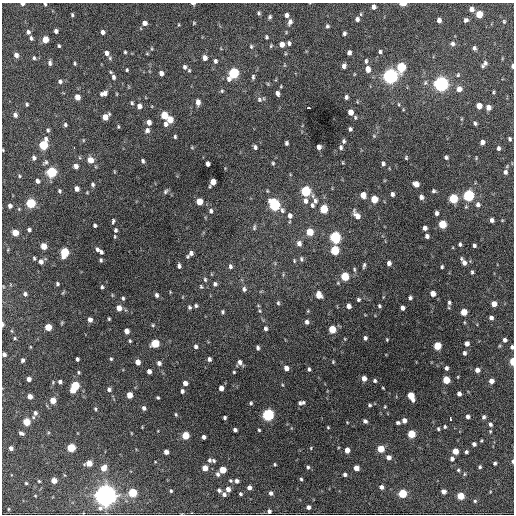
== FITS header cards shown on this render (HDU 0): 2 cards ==
NAXIS1  =                  512 / Axis length
NAXIS2  =                  512 / Axis length

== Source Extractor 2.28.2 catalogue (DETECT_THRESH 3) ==
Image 512 x 512 px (HDU 0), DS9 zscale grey, 1 PNG px = 1 image px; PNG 516 x 516 px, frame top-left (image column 1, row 512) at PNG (2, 3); no overlay
Background 1360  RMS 33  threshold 99.9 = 3 sigma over >= 5 px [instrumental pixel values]
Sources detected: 357; all 357 listed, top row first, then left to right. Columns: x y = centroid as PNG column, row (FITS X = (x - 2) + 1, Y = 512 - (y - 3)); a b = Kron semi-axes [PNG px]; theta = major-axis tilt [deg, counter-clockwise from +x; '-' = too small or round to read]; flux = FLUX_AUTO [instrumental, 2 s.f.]
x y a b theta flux
22 4 4 3 - 5.9e+03
45 4 3 3 - 2.5e+03
193 4 4 3 - 5.0e+03
403 4 5 3 - 3.2e+04
373 7 4 4 - 8.8e+03
471 9 5 5 - 1.3e+04
259 13 5 4 - 3.5e+03
479 14 5 5 - 4.6e+04
72 15 5 3 - 3.1e+03
287 15 5 4 - 7.2e+03
270 17 5 4 - 3.8e+03
357 19 6 5 - 6.7e+03
439 20 5 4 - 1.1e+04
466 20 6 5 - 5.8e+03
504 21 6 5 - 3.2e+03
290 22 7 5 73 8.4e+03
144 23 5 5 - 1.0e+04
194 23 4 4 - 2.2e+03
327 26 5 5 - 3.7e+03
56 31 4 4 - 6.5e+03
28 32 6 5 - 5.3e+03
103 32 4 4 - 7.5e+03
344 33 4 3 - 5.1e+03
266 37 5 4 - 3.0e+03
31 38 5 4 - 4.3e+03
45 39 5 4 - 3.2e+04
289 43 5 4 - 5.3e+03
282 44 5 5 - 1.4e+04
452 44 7 6 - 7.1e+03
59 46 4 3 - 2.8e+03
251 46 5 4 - 3.2e+03
271 46 5 4 - 2.6e+03
474 48 5 4 - 6.1e+03
125 52 3 3 - 2.7e+03
380 52 5 4 - 4.5e+03
107 53 6 6 - 1.1e+04
349 53 5 4 - 7.6e+03
147 54 5 3 - 2.0e+03
16 55 5 5 - 9.0e+03
34 58 4 3 - 3.4e+03
205 58 6 5 - 1.0e+04
215 61 6 4 -88 5.0e+03
366 61 6 4 89 4.0e+03
50 63 6 4 90 6.2e+03
75 63 4 3 - 2.6e+03
485 63 7 6 - 7.2e+03
344 66 6 5 - 7.2e+03
512 66 4 2 - 5.2e+03
185 67 6 5 - 5.8e+03
401 67 6 5 - 1.2e+05
368 69 7 5 -82 1.6e+04
127 70 3 3 - 2.5e+03
189 70 4 4 - 2.5e+03
161 73 5 4 - 8.9e+03
233 73 7 5 59 1.9e+05
458 75 5 5 - 3.3e+03
390 76 6 6 - 8.1e+05
113 77 7 5 -70 6.4e+03
253 77 6 4 90 4.2e+03
60 81 5 5 - 5.7e+03
425 83 8 5 74 5.1e+03
268 84 6 3 -71 2.1e+03
441 84 6 6 - 7.7e+05
281 86 4 3 - 1.8e+03
459 89 6 5 - 1.5e+04
222 91 5 4 - 3.0e+03
493 92 3 2 - 2.2e+03
104 93 8 5 18 1.1e+04
277 93 5 4 - 7.4e+03
77 97 5 5 - 1.7e+04
346 97 5 4 - 5.2e+03
259 99 7 6 - 5.1e+03
198 102 6 4 -81 1.2e+04
132 103 5 4 - 3.2e+03
27 104 4 4 - 3.4e+03
399 104 5 3 - 2.4e+03
139 106 5 5 - 1.0e+04
479 106 5 5 - 2.1e+04
488 107 5 4 - 1.2e+04
308 108 3 2 - 4.1e+03
350 112 5 4 - 1.7e+04
15 115 5 4 - 7.3e+03
164 115 5 5 - 5.2e+04
105 117 6 5 - 2.2e+04
355 117 5 4 - 2.8e+03
170 119 5 5 - 3.4e+04
149 122 5 4 - 1.1e+04
475 123 4 3 - 4.1e+03
165 124 6 5 - 6.8e+03
65 125 4 4 - 3.8e+03
118 127 4 3 - 2.3e+03
350 129 4 3 - 4.6e+03
48 130 5 4 - 3.5e+03
147 130 6 6 - 7.0e+03
374 136 5 4 - 2.5e+03
175 137 4 3 - 3.3e+03
510 139 4 3 - 3.7e+03
83 140 5 3 - 1.8e+03
344 141 5 4 - 4.3e+03
482 142 5 4 - 1.0e+04
286 143 4 3 - 4.5e+03
43 145 7 5 74 1.1e+05
74 147 3 2 - 6.7e+03
255 147 5 4 - 5.0e+03
319 147 5 4 - 9.7e+03
341 147 6 5 - 4.5e+03
192 148 5 3 - 2.0e+03
498 148 5 4 - 5.3e+03
3 150 4 3 - 1.8e+03
446 157 4 4 - 4.1e+03
34 158 5 5 - 6.0e+03
406 158 5 4 - 2.6e+03
90 160 6 6 - 1.9e+04
143 161 5 4 - 4.2e+03
45 162 7 4 28 4.2e+03
273 163 5 4 - 2.7e+03
343 163 4 3 - 2.1e+03
383 163 5 4 - 4.4e+03
208 164 4 4 - 8.9e+03
76 166 5 5 - 8.4e+03
51 172 6 5 - 1.7e+05
505 172 7 6 - 7.1e+03
20 176 4 4 - 2.3e+03
37 181 4 4 - 7.0e+03
213 182 6 5 - 2.7e+04
93 184 5 3 - 4.4e+03
416 184 5 5 - 1.9e+04
77 189 5 4 - 1.1e+04
60 191 5 4 - 3.5e+03
306 191 6 5 - 1.6e+05
434 191 4 4 - 3.7e+03
165 192 7 5 53 4.5e+03
392 194 4 3 - 6.1e+03
363 195 5 5 - 2.0e+04
468 195 6 5 - 2.4e+05
421 197 4 4 - 7.7e+03
374 199 5 5 - 3.9e+04
453 199 6 5 - 9.8e+04
199 201 5 5 - 3.2e+04
305 201 8 6 -88 9.3e+03
315 201 9 6 -78 8.5e+03
31 203 5 5 - 1.4e+05
274 205 8 6 -50 2.4e+05
312 205 7 5 89 5.3e+03
478 205 6 5 - 7.5e+03
10 206 4 4 - 6.7e+03
19 209 4 4 - 1.9e+03
324 209 6 5 - 6.5e+04
211 211 6 5 - 5.4e+03
437 213 4 3 - 5.6e+03
357 215 9 5 -55 1.6e+04
290 216 7 5 -84 8.9e+03
492 220 4 4 - 6.7e+03
113 221 7 4 82 3.9e+03
442 224 5 5 - 6.7e+04
95 225 4 3 - 4.4e+03
254 227 8 4 79 4.1e+03
425 228 5 4 - 8.3e+03
29 230 4 4 - 4.6e+03
115 230 5 4 - 4.7e+03
310 232 5 5 - 4.3e+04
15 233 5 4 - 3.1e+04
427 236 4 4 - 6.4e+03
115 237 5 3 - 2.5e+03
335 237 6 5 - 2.4e+05
299 243 6 5 - 1.0e+04
460 244 4 3 - 3.7e+03
474 245 4 4 - 4.9e+03
44 246 5 4 - 3.0e+04
97 250 6 4 -60 5.8e+03
335 250 6 5 - 1.0e+05
64 252 6 5 - 1.0e+05
101 252 5 4 - 5.1e+03
191 253 7 6 - 9.1e+03
34 258 4 3 - 2.9e+03
301 259 7 5 -80 4.4e+03
101 260 5 3 - 3.4e+03
294 261 5 4 - 2.4e+03
41 262 6 5 - 9.0e+03
464 262 8 4 -60 1.2e+04
389 263 4 4 - 7.9e+03
364 265 7 3 77 4.0e+03
179 266 5 4 - 5.2e+03
230 266 6 5 - 5.5e+03
442 267 3 3 - 3.2e+03
354 269 7 4 -84 3.2e+03
472 272 5 3 - 3.5e+03
345 276 5 5 - 7.4e+04
205 279 6 4 -74 3.8e+03
57 284 4 4 - 3.6e+03
215 284 6 5 - 5.2e+03
102 287 5 4 - 3.6e+03
201 287 5 4 - 2.9e+03
244 289 7 5 -71 6.3e+03
25 294 5 4 - 5.4e+03
433 294 5 4 - 1.8e+04
156 295 5 4 - 5.5e+03
319 295 6 5 - 2.1e+04
123 298 4 4 - 3.4e+03
410 298 3 3 - 4.2e+03
358 300 4 4 - 3.9e+03
449 302 4 4 - 4.1e+03
278 303 5 4 - 3.4e+03
494 304 5 5 - 2.1e+04
196 306 5 4 - 4.1e+03
349 306 5 4 - 1.1e+04
379 306 4 3 - 3.1e+03
189 307 5 4 - 4.1e+03
119 308 5 5 - 1.9e+04
402 308 4 4 - 8.8e+03
260 311 5 3 - 2.4e+03
308 311 4 4 - 2.1e+03
222 312 4 4 - 3.5e+03
464 312 5 5 - 3.6e+04
491 318 5 4 - 7.8e+03
109 319 3 3 - 2.7e+03
90 320 5 4 - 1.0e+04
307 322 5 4 - 6.4e+03
3 324 5 3 - 4.8e+03
153 325 5 4 - 2.7e+03
48 327 5 5 - 4.2e+04
265 328 6 4 90 5.4e+03
332 329 5 5 - 4.8e+04
12 331 5 3 - 1.9e+03
126 331 5 4 - 1.4e+04
15 338 5 4 - 2.7e+03
365 338 4 4 - 4.6e+03
345 339 4 2 - 1.6e+03
387 340 3 2 - 2.0e+03
505 340 5 4 - 6.7e+03
130 341 4 3 - 2.9e+03
155 343 5 5 - 7.9e+04
467 343 4 4 - 1.0e+04
196 346 5 4 - 5.9e+03
437 346 5 5 - 6.0e+04
512 347 4 3 - 5.3e+03
258 348 5 3 - 4.7e+03
464 353 4 4 - 5.0e+03
4 354 4 4 - 6.8e+03
77 359 4 3 - 4.8e+03
111 359 4 4 - 2.8e+03
209 359 4 4 - 6.1e+03
23 360 4 3 - 5.6e+03
512 361 5 3 - 4.3e+04
138 362 5 4 - 1.7e+04
240 362 7 6 - 9.1e+03
333 362 4 3 - 2.2e+03
159 363 5 5 - 7.2e+03
286 368 5 4 - 1.1e+04
446 368 4 3 - 5.1e+03
309 369 5 3 - 4.1e+03
477 370 5 4 - 1.2e+04
149 371 4 4 - 9.9e+03
79 372 5 4 - 2.9e+03
234 372 3 3 - 2.2e+03
458 377 5 3 - 1.7e+03
364 378 5 4 - 1.3e+04
29 379 4 4 - 9.7e+03
446 380 5 5 - 5.2e+04
375 381 4 4 - 3.4e+03
491 381 5 4 - 1.4e+04
60 382 4 4 - 6.5e+03
185 383 4 4 - 1.1e+04
75 385 6 5 - 8.1e+04
283 385 5 3 - 1.9e+03
221 388 5 4 - 1.5e+04
383 388 3 2 - 1.8e+03
109 389 5 5 - 5.4e+03
72 390 5 4 - 2.6e+04
182 391 4 3 - 5.6e+03
459 394 4 4 - 8.5e+03
129 395 5 4 - 2.5e+04
30 396 4 4 - 1.4e+04
411 396 7 5 -64 4.6e+04
158 397 3 3 - 2.7e+03
53 400 5 5 - 2.7e+04
303 402 3 3 - 2.8e+03
251 403 4 4 - 3.2e+03
300 403 6 5 - 4.7e+03
370 405 5 4 - 3.1e+03
385 407 4 3 - 1.8e+03
144 408 5 4 - 6.1e+03
95 409 4 3 - 3.0e+03
35 413 7 5 -87 7.5e+03
176 414 5 4 - 2.6e+03
268 415 5 5 - 3.4e+05
468 416 4 4 - 7.5e+03
484 417 5 5 - 4.4e+03
225 418 4 3 - 4.0e+03
450 419 4 3 - 6.7e+03
404 420 5 4 - 1.0e+04
365 421 4 4 - 5.6e+03
26 422 5 5 - 4.6e+04
347 422 4 3 - 1.4e+03
398 423 4 3 - 4.3e+03
490 424 5 5 - 5.4e+03
328 427 3 3 - 2.0e+03
445 427 5 4 - 3.0e+03
438 429 4 3 - 3.1e+03
235 430 4 3 - 5.8e+03
259 430 3 3 - 2.3e+03
21 433 5 4 - 6.5e+03
131 433 5 3 - 1.6e+03
411 434 5 5 - 6.9e+04
185 435 5 5 - 5.1e+04
204 437 4 4 - 7.0e+03
474 444 4 4 - 6.9e+03
11 448 4 4 - 7.8e+03
71 448 5 5 - 8.2e+04
311 448 4 3 - 1.7e+03
381 449 5 5 - 4.5e+04
347 450 5 4 - 1.8e+04
455 451 5 4 - 2.8e+04
166 452 4 4 - 1.1e+04
466 452 4 3 - 4.2e+03
389 457 5 5 - 1.1e+04
452 459 5 5 - 6.0e+03
209 460 6 5 - 5.0e+03
214 461 5 4 - 3.3e+03
513 461 5 2 - 3.8e+03
89 463 5 5 - 2.8e+04
495 463 4 3 - 4.0e+03
275 464 4 3 - 2.3e+03
308 467 5 4 - 3.5e+03
480 467 4 3 - 3.5e+03
103 468 7 5 64 1.9e+04
205 468 5 4 - 2.2e+04
356 468 5 4 - 2.0e+04
223 470 5 5 - 3.9e+04
458 470 4 4 - 3.0e+03
218 474 5 5 - 5.6e+03
345 474 4 4 - 5.5e+03
464 474 6 4 89 2.5e+03
301 479 4 4 - 3.1e+03
54 480 4 4 - 2.2e+04
39 481 4 3 - 2.3e+03
230 481 5 5 - 3.4e+03
237 481 4 4 - 6.4e+03
26 483 4 4 - 2.6e+03
381 487 4 4 - 8.1e+03
249 488 5 4 - 9.4e+03
228 489 5 5 - 1.2e+04
219 490 5 5 - 5.1e+03
171 491 4 4 - 3.1e+03
444 491 5 4 - 1.4e+04
132 492 5 5 - 8.7e+04
271 493 5 4 - 6.3e+03
224 494 5 5 - 6.7e+03
240 494 3 3 - 3.3e+03
402 494 5 5 - 9.3e+04
105 495 8 8 - 1.7e+06
35 496 3 3 - 1.8e+03
460 496 5 5 - 4.9e+04
475 501 4 4 - 3.0e+03
308 507 5 4 - 8.2e+03
9 509 6 4 90 2.2e+03
269 511 5 5 - 5.7e+03
At the frame edge (FLAGS 8, measured only in part): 11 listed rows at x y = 22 4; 45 4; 193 4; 403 4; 512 66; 3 150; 3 324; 512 347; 4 354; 512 361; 513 461